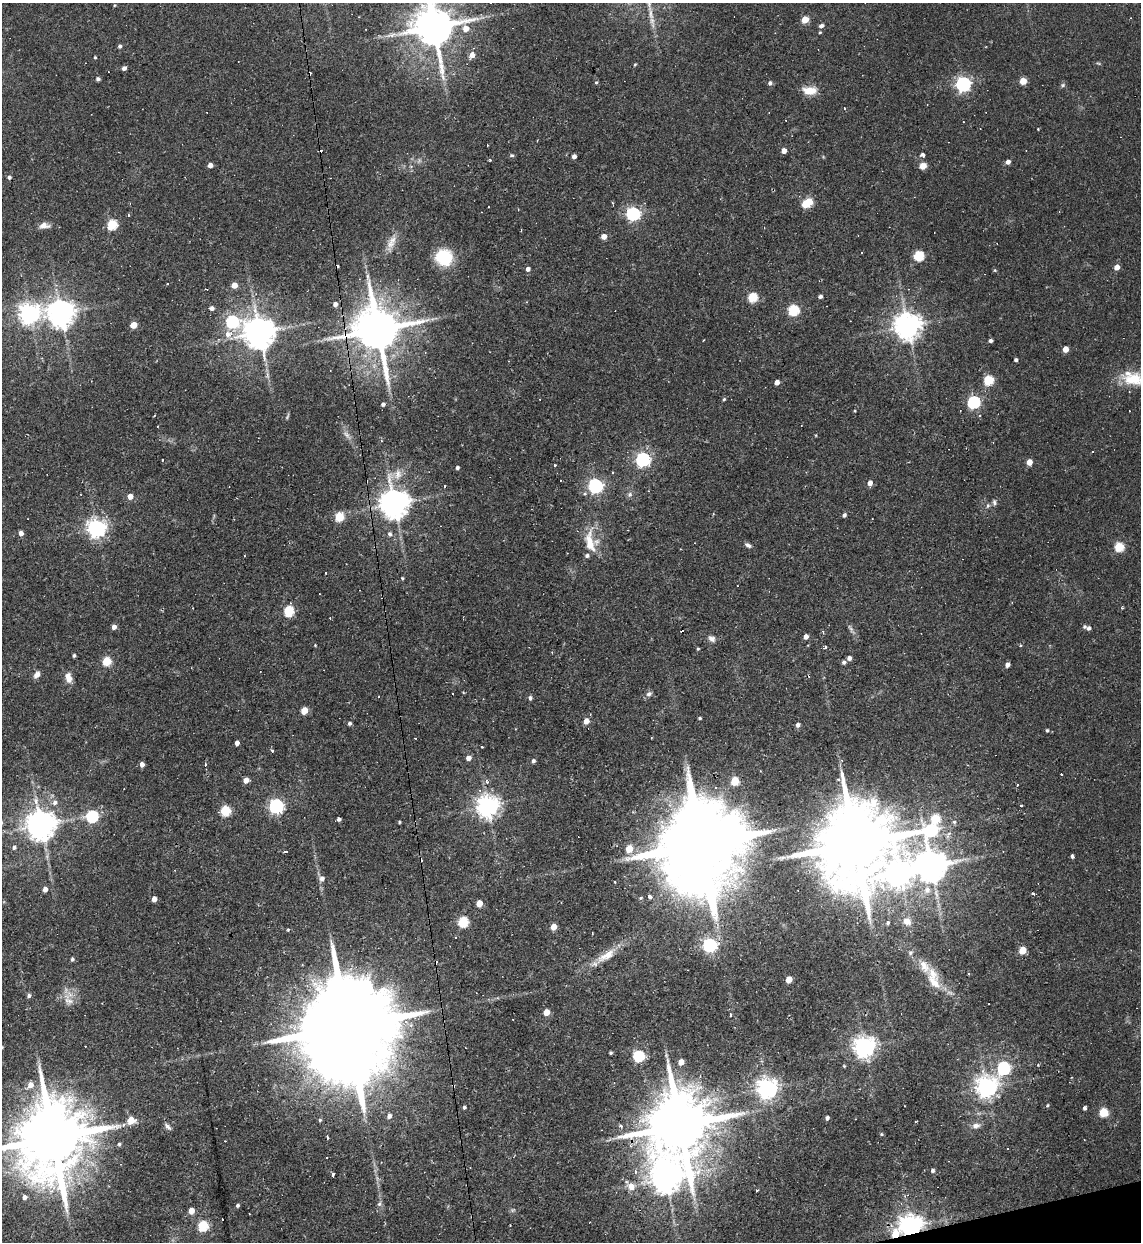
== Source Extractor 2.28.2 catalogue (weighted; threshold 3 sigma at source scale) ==
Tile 6 of 4 x 4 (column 2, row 2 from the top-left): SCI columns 1392-2530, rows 2483-3722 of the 4944 x 4963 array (HDU 1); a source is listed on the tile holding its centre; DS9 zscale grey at full resolution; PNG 1143 x 1244 px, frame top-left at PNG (2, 3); no overlay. Shown black and unused: <1% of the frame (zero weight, under 2 of 3 exposures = <1% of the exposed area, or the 3 px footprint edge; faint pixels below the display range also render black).
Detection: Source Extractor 2.28.2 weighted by HDU 2 'WHT'; one run over the whole footprint, this tile lists its part. Background 0.0631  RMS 0.0059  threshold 0.0265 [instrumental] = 3 sigma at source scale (4.5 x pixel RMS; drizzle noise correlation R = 1.50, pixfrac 1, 0.05/0.05 arcsec/px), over >= 5 px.
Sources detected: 266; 4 too faint to see at this stretch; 4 inside a brighter object's white glare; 30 cosmic-ray / hot-pixel residue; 2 long thin detections or spike segments (spike, bleed or trail) — not listed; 4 inside a brighter listed object's ellipse — not listed separately; the other 222 listed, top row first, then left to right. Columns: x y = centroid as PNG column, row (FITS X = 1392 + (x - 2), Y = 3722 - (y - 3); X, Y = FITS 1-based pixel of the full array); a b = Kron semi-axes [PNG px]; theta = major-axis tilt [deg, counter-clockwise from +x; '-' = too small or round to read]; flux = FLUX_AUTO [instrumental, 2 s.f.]
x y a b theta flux
114 5 4 3 - 0.5
651 13 23 5 -80 5.5
805 19 5 4 - 12
821 26 6 4 15 2
433 27 13 10 -80 2300
466 28 7 6 - 5.1
820 32 4 3 - 0.6
120 46 5 4 - 1.4
472 55 6 6 - 5
95 57 3 3 - 0.65
635 64 4 3 - 0.56
124 68 4 4 - 2.1
98 79 5 4 - 1.2
1023 81 5 4 - 11
770 83 6 5 - 1.5
963 84 7 6 - 140
1063 85 6 5 - 0.98
810 90 17 9 -2 8.4
844 108 4 3 - 0.48
1038 129 2 2 - 0.41
784 151 4 4 - 4.2
512 155 5 4 - 0.88
923 155 3 3 - 8.3
574 156 4 4 - 2.5
1008 162 5 4 - 2.7
210 165 4 4 - 3.6
923 166 8 7 - 4
9 177 4 4 - 1.5
808 202 6 4 83 18
1059 211 4 2 - 0.4
633 214 6 6 - 100
128 215 3 3 - 1
112 224 5 5 - 40
44 225 13 7 0 3.6
521 230 3 2 - 0.66
604 236 5 4 - 4.6
391 243 26 8 67 6.1
861 253 2 2 - 0.58
919 256 5 5 - 42
444 257 18 17 - 23
1117 267 4 4 - 5.4
527 269 5 4 - 2.7
995 270 4 3 - 0.55
167 283 3 3 - 1
234 285 5 4 - 6.8
207 289 3 2 - 0.49
820 296 4 3 - 1.6
752 297 5 5 - 34
527 302 4 3 - 0.45
335 304 5 4 - 2.2
212 308 4 4 - 2.4
793 310 6 5 - 47
29 313 8 7 - 330
60 313 8 8 - 730
232 321 9 7 75 86
133 325 5 4 - 9.7
907 326 8 8 - 710
378 330 14 12 -77 2900
259 333 9 9 - 1200
990 341 4 4 - 1.5
1065 349 5 4 - 6.8
1016 360 4 3 - 1.3
267 375 7 4 -72 1.3
1133 379 36 17 8 21
988 380 5 5 - 37
777 382 4 4 - 3.6
724 399 4 4 - 0.76
973 402 6 6 - 76
383 404 4 4 - 1.4
855 411 4 2 - 0.4
346 435 11 5 -48 2.3
816 435 4 2 - 0.49
1092 451 3 3 - 2.3
643 459 6 6 - 140
1029 462 5 4 - 6.5
457 468 4 4 - 1.2
398 474 15 10 74 6.1
870 483 5 5 - 3.3
229 486 2 2 - 0.3
444 486 3 2 - 1
595 486 6 6 - 130
630 494 7 7 - 1.7
130 496 5 5 - 5.2
994 502 8 5 -88 1.4
394 504 9 8 - 960
988 505 7 5 88 1.2
844 515 5 4 - 1.5
339 517 5 5 - 25
96 528 7 7 - 260
21 533 5 4 - 2.8
390 534 6 5 - 1.5
590 542 29 11 -81 14
748 545 9 5 -30 1.6
1119 547 5 5 - 31
244 556 3 2 - 0.58
325 573 3 2 - 0.4
402 578 4 3 - 0.68
192 608 3 2 - 0.35
289 611 6 5 - 40
330 618 2 2 - 0.38
114 627 5 4 - 3
1084 627 5 5 - 1
1089 628 5 4 - 1.5
806 636 4 4 - 3.2
712 639 11 8 -37 2.6
315 645 4 3 - 0.44
825 647 3 3 - 1.2
698 649 4 3 - 0.59
74 655 3 3 - 1
849 658 4 4 - 2.6
107 661 5 5 - 25
844 662 5 4 - 1.5
1007 665 5 4 - 2.4
37 675 9 6 56 3.1
68 678 12 7 -74 4.7
453 694 2 2 - 0.56
649 694 8 7 - 1.8
530 698 5 4 - 1.6
304 710 5 4 - 13
700 718 3 3 - 0.8
586 721 6 5 - 4.9
350 723 4 4 - 1.3
798 725 5 5 - 2
1047 730 4 3 - 0.87
415 738 2 2 - 0.49
237 743 4 4 - 3
481 746 3 3 - 1.7
272 751 3 2 - 1.4
468 758 5 4 - 4
533 761 4 4 - 1.4
142 764 5 4 - 2.6
246 780 5 5 - 4.3
487 781 7 4 -48 1.7
735 781 5 5 - 22
1017 785 3 3 - 1.7
55 802 7 7 - 2.7
1021 805 3 3 - 1.3
276 806 6 6 - 130
487 806 8 7 - 460
225 811 6 5 - 37
92 816 6 6 - 65
339 819 4 3 - 1.5
399 822 3 3 - 0.64
954 822 5 5 - 1.3
41 825 9 8 - 1000
855 843 30 27 18 11000
701 844 26 18 89 12000
14 847 5 4 - 1.2
629 849 5 5 - 12
286 851 4 3 - 3
1072 856 4 3 - 1.1
931 866 9 9 - 1200
899 874 9 8 - 430
322 878 7 6 - 2.6
615 882 3 2 - 0.95
45 889 5 4 - 3.1
927 890 10 9 - 4.6
1034 893 3 3 - 1.8
649 896 4 3 - 3.5
641 898 5 4 - 0.85
154 899 5 4 - 4.3
479 903 5 4 - 8.3
907 921 10 9 - 5.2
463 922 6 5 - 35
887 922 3 3 - 5.9
553 927 5 5 - 6
455 937 3 3 - 0.46
709 945 6 6 - 130
1022 950 5 5 - 13
910 953 6 6 - 1.4
607 955 34 11 34 12
72 959 5 4 - 1.2
933 973 24 11 -54 10
789 979 5 4 - 9
29 996 5 4 - 1.4
68 1000 19 11 -55 6.1
546 1012 5 4 - 7.8
730 1015 3 3 - 3.6
348 1029 38 21 -83 21000
2 1047 4 3 - 0.42
864 1047 7 7 - 440
610 1053 3 3 - 0.97
638 1056 5 5 - 68
681 1062 5 4 - 6.3
1038 1065 3 3 - 0.47
844 1066 4 3 - 0.57
1003 1068 6 6 - 97
30 1085 7 6 - 4.8
987 1087 7 7 - 420
767 1088 7 7 - 400
1047 1106 5 3 - 0.8
464 1107 4 3 - 1
1085 1108 4 3 - 1.4
1104 1112 5 5 - 25
389 1116 6 5 - 2.5
827 1118 5 4 - 1.7
131 1120 6 5 - 11
320 1120 5 4 - 0.82
620 1125 4 3 - 1.4
168 1126 11 5 -45 1.9
680 1126 21 15 -86 6600
976 1126 10 7 4 2.7
881 1134 4 4 - 0.71
327 1138 3 3 - 1.4
53 1139 22 17 -88 7800
119 1144 5 5 - 1.1
1007 1148 2 2 - 0.49
932 1170 5 5 - 1.3
635 1172 5 4 - 1.5
332 1174 5 3 - 3.6
665 1179 10 10 - 850
631 1187 7 7 - 6.4
756 1190 3 3 - 1.5
24 1197 5 5 - 2.1
379 1204 8 5 60 1.4
238 1205 4 4 - 1.2
191 1211 5 4 - 6.2
249 1214 2 2 - 0.41
510 1225 2 2 - 0.39
203 1226 5 5 - 45
911 1226 8 7 - 420
895 1234 6 5 - 14
Overlapping masked pixels (flux is a lower limit): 5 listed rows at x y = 378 330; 855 843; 680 1126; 911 1226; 895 1234
Isophote crosses this tile's border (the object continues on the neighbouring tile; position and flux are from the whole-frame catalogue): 4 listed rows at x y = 433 27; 1133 379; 2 1047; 53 1139